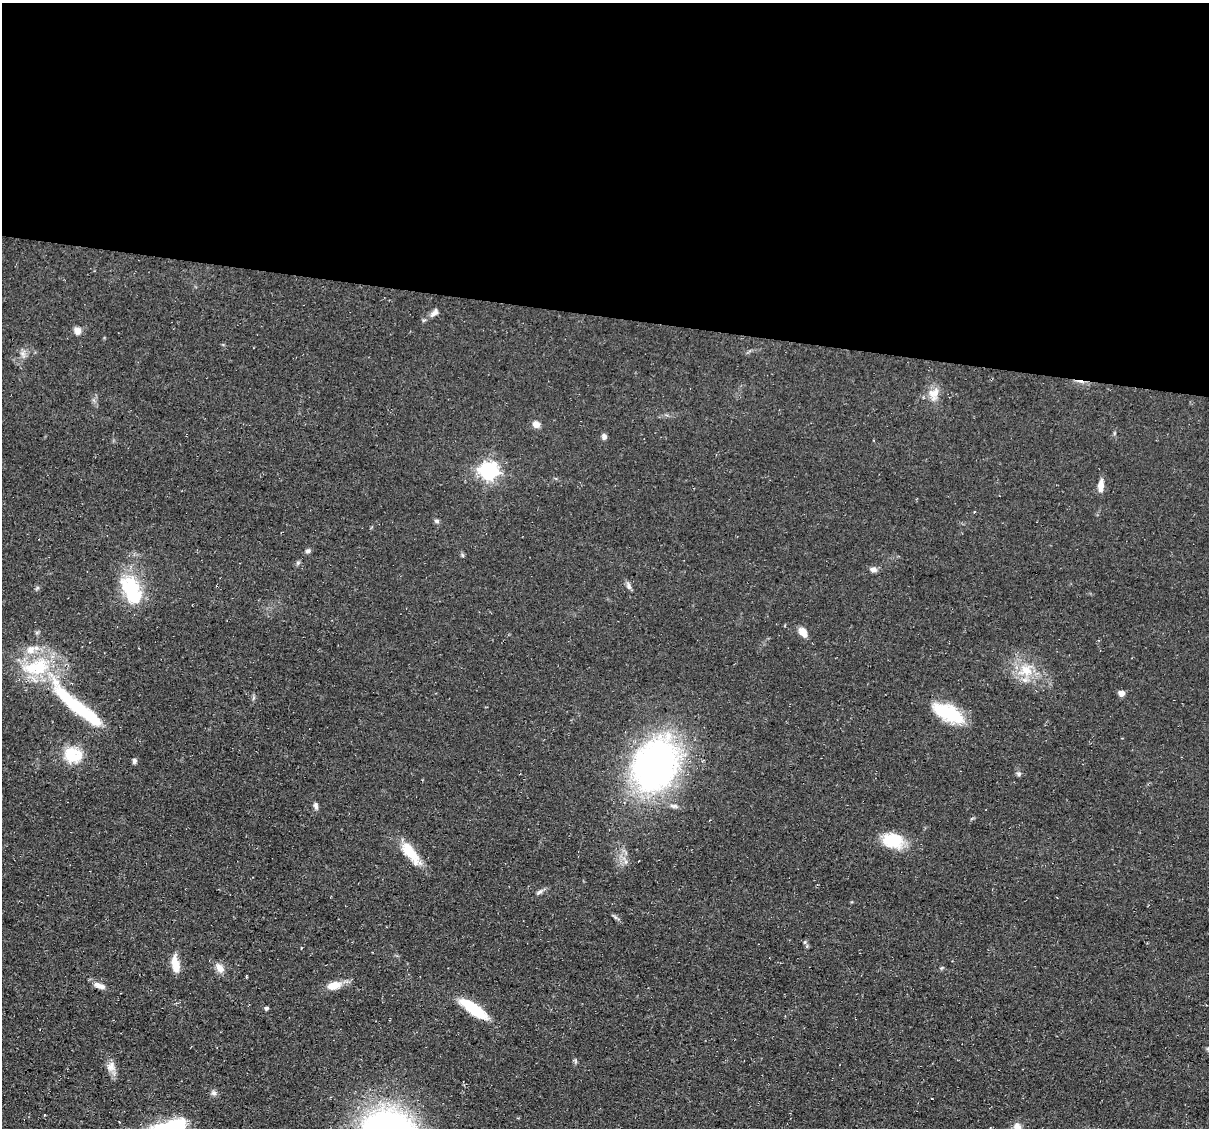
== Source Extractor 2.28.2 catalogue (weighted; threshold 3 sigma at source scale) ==
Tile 3 of 4 x 4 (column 3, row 1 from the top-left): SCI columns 2415-3621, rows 3610-4735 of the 4832 x 4851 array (HDU 1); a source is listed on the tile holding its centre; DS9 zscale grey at full resolution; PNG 1211 x 1130 px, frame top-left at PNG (2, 3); no overlay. Shown black and unused: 28% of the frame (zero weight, under 3 of 4 exposures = <1% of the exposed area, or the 3 px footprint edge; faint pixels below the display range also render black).
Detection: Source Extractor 2.28.2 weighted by HDU 2 'WHT'; one run over the whole footprint, this tile lists its part. Background 0.0753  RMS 0.0077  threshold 0.0345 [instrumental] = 3 sigma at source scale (4.5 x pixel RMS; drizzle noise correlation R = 1.50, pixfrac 1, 0.05/0.05 arcsec/px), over >= 5 px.
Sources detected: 47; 1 inside a brighter object's white glare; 2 cosmic-ray / hot-pixel residue — not listed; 4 inside a brighter listed object's ellipse — not listed separately; the other 40 listed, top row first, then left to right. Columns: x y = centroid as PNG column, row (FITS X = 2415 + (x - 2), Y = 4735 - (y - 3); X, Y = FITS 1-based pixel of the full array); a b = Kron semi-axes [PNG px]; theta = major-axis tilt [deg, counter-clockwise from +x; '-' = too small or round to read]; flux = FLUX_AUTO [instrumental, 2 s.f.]
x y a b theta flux
434 313 13 7 49 3.5
77 331 9 8 - 4.2
932 393 12 11 - 7
536 424 8 7 - 4.9
604 436 7 6 - 2.5
489 471 7 7 - 310
1101 485 13 6 86 7.1
437 521 7 5 -15 1.5
308 551 7 5 17 1.9
462 555 6 4 -70 1
873 569 9 7 -2 3.3
629 586 11 6 -73 2.4
134 596 30 13 -47 35
803 632 10 7 -51 7
31 650 14 10 41 8.1
1026 670 20 17 -8 19
1121 693 6 6 - 4.2
76 707 89 17 -43 78
948 713 35 15 -26 38
73 755 24 19 -16 21
655 765 59 44 63 250
1019 774 7 6 - 1.7
316 806 10 5 -80 2.1
893 840 24 17 -11 25
410 852 33 12 -53 19
539 892 11 5 33 2.2
615 917 8 4 -53 1.5
805 942 5 5 - 1.2
175 964 20 8 -81 11
220 968 14 8 -53 5.6
99 985 16 6 -21 5.2
334 985 15 8 15 11
266 1008 4 4 - 1.7
474 1009 32 10 -35 33
111 1067 13 10 69 5.7
214 1093 7 7 - 2.2
932 1099 3 2 - 1.2
44 1115 3 2 - 0.87
176 1125 30 23 34 34
1017 1126 10 9 - 5.1
Isophote crosses this tile's border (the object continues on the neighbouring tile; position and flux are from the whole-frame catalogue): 2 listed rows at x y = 176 1125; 1017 1126